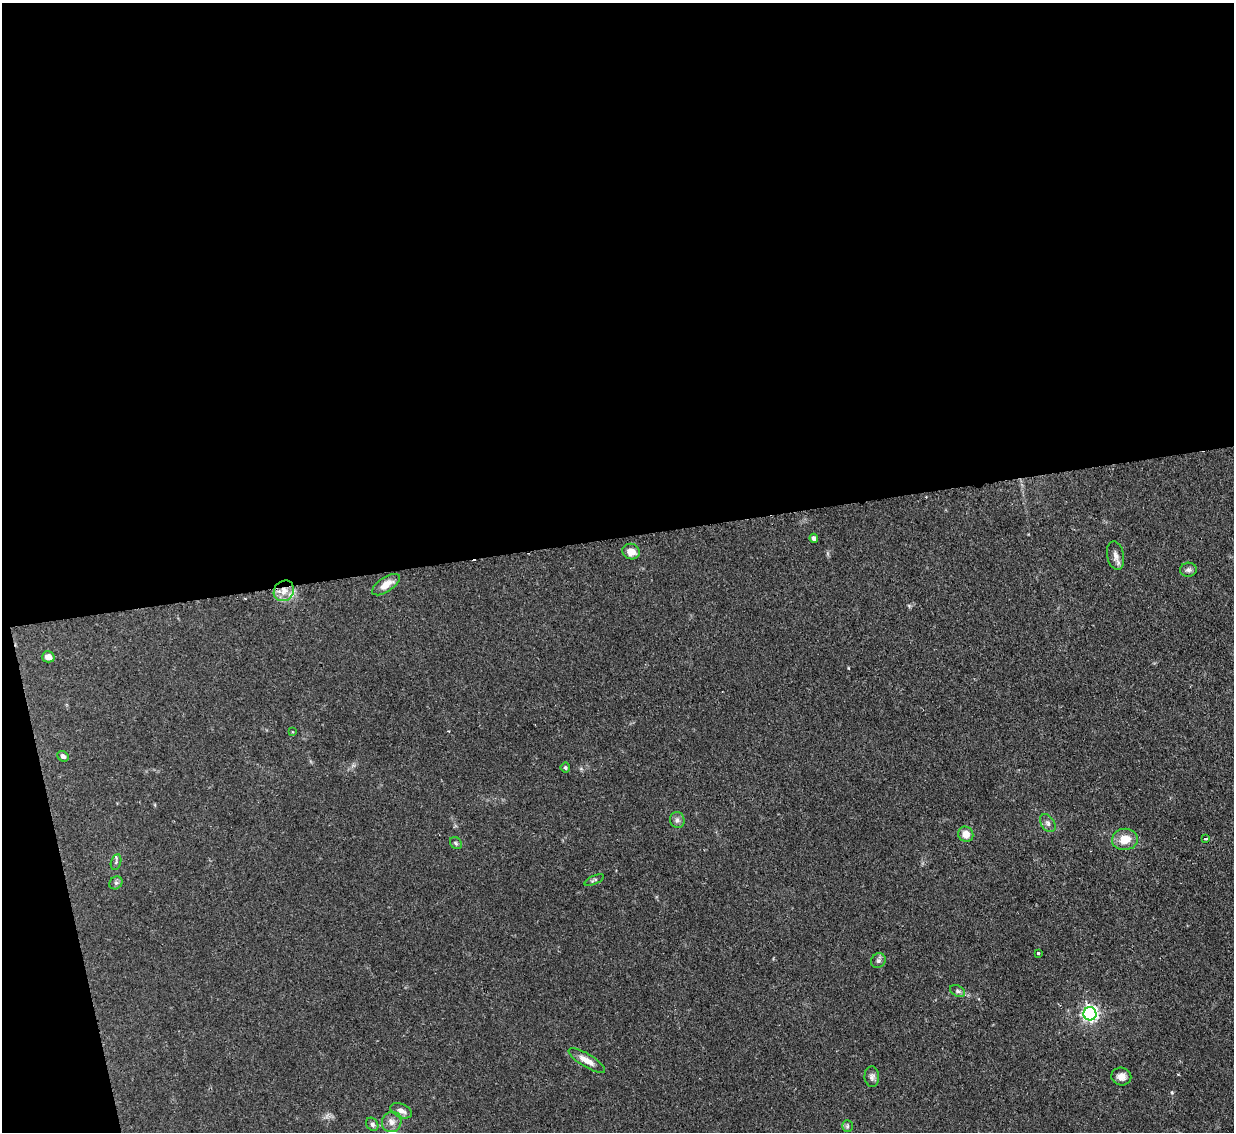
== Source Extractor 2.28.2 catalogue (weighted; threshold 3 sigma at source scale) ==
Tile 1 of 4 x 4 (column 1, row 1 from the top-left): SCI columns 1-1232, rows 3643-4772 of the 4931 x 4910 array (HDU 1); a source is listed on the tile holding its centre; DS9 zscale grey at full resolution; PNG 1236 x 1134 px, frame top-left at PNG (2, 3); each listed source drawn as its Kron ellipse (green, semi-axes under 4 px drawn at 4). Shown black and unused: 50% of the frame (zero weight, under 2 of 3 exposures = <1% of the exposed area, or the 3 px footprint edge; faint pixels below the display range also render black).
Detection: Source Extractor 2.28.2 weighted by HDU 2 'WHT'; one run over the whole footprint, this tile lists its part. Background 0.0828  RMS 0.0061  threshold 0.0275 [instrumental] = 3 sigma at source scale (4.5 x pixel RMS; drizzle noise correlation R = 1.50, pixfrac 1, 0.05/0.05 arcsec/px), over >= 5 px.
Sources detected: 32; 1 cosmic-ray / hot-pixel residue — neither listed nor drawn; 1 inside a brighter listed object's ellipse — not listed separately; the other 30 listed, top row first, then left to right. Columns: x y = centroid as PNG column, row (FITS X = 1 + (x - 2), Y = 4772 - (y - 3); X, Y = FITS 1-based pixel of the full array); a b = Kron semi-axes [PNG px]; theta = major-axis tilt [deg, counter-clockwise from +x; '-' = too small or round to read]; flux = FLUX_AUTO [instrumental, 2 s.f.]
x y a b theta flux
814 538 4 4 - 1.9
631 552 8 7 - 5.6
1115 556 14 8 -79 3.5
1188 570 8 7 - 2
386 585 16 7 33 6.8
284 591 11 9 48 6.2
48 657 6 5 - 3.6
292 732 3 2 - 0.52
63 756 6 5 - 1.7
565 768 5 5 - 1
677 820 8 7 - 2.1
1048 823 10 6 -54 2.3
966 834 8 7 - 5.7
1125 839 13 10 5 9.3
1206 839 3 3 - 2.1
456 843 7 5 -47 1.1
116 862 8 5 77 1.2
594 880 10 4 24 1.2
116 883 7 6 - 1.5
1038 953 3 3 - 1.5
878 961 8 7 - 1.7
958 991 8 5 -27 1.4
1090 1014 6 6 - 170
587 1060 21 6 -31 5.6
872 1077 10 7 -88 2.2
1121 1077 10 9 - 3.9
401 1111 11 6 -24 3.5
392 1122 10 9 - 3.6
372 1124 7 5 -57 1.7
847 1126 6 5 - 1.1
Overlapping masked pixels (flux is a lower limit): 1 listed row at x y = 284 591